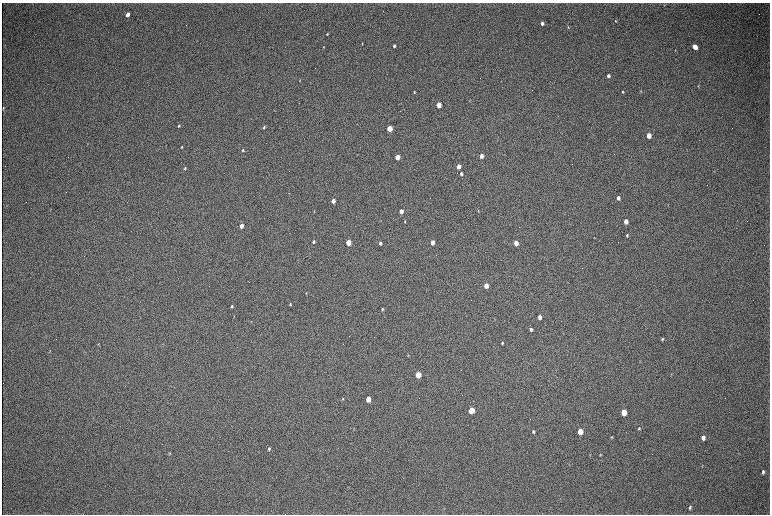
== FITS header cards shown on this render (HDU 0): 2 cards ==
NAXIS1  =                 1536 / length of data axis 1
NAXIS2  =                 1024 / length of data axis 2

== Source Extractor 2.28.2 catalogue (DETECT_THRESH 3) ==
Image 1536 x 1024 px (HDU 0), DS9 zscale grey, zoomed out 1/2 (1 PNG px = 2 x 2 image px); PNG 772 x 516 px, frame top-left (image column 1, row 1023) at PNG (2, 3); no overlay
Background 330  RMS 24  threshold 70.7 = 3 sigma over >= 5 px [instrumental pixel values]
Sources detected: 74; all 74 listed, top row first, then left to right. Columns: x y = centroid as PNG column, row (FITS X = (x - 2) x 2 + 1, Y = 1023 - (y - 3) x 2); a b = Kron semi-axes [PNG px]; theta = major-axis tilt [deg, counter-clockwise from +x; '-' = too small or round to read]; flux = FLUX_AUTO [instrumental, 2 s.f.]
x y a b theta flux
664 5 3 2 - 1800
127 15 4 3 - 32000
615 21 3 2 - 2900
542 23 3 3 - 13000
568 27 4 2 - 3600
327 34 3 3 - 4100
362 44 3 2 - 3000
394 46 3 3 - 9600
324 47 3 2 - 2400
695 47 4 3 - 54000
675 50 3 2 - 2200
608 76 4 3 - 14000
299 81 4 2 - 2300
698 86 3 3 - 3300
641 91 3 2 - 2900
414 92 3 2 - 4000
623 92 3 2 - 4100
469 100 3 2 - 2100
438 105 3 3 - 110000
3 108 4 2 - 3400
179 126 4 3 - 6000
264 127 4 3 - 5500
389 129 4 3 - 160000
649 136 4 3 - 66000
181 147 3 2 - 3800
243 150 4 3 - 4100
481 156 3 3 - 28000
397 157 3 3 - 93000
458 166 3 3 - 49000
185 168 4 3 - 5000
461 174 3 3 - 14000
618 198 4 3 - 18000
333 201 3 3 - 50000
401 211 3 3 - 46000
478 211 3 2 - 2900
314 212 3 3 - 2300
405 221 3 2 - 3700
625 221 4 3 - 49000
241 226 3 3 - 41000
627 235 5 3 - 5500
594 238 2 2 - 1700
313 242 3 2 - 9300
432 242 3 3 - 52000
348 243 4 3 - 130000
380 243 3 3 - 11000
516 243 4 3 - 64000
486 286 4 3 - 62000
306 293 4 3 - 3500
290 304 3 2 - 6100
232 306 4 3 - 8400
382 309 3 3 - 7100
234 316 3 3 - 2300
540 317 4 3 - 31000
531 329 3 3 - 12000
662 339 4 3 - 5700
502 343 4 3 - 5900
98 344 4 2 - 2900
408 355 4 2 - 2600
418 375 4 3 - 160000
343 399 3 3 - 3700
368 399 4 3 - 97000
471 410 4 3 - 230000
623 412 4 3 - 150000
354 429 3 2 - 2500
639 429 4 3 - 7100
580 431 4 3 - 120000
533 432 4 3 - 9100
611 437 3 3 - 4200
703 438 4 3 - 23000
269 448 4 3 - 7500
170 453 4 3 - 4200
600 455 4 3 - 3000
763 472 4 3 - 10000
690 508 4 3 - 8800